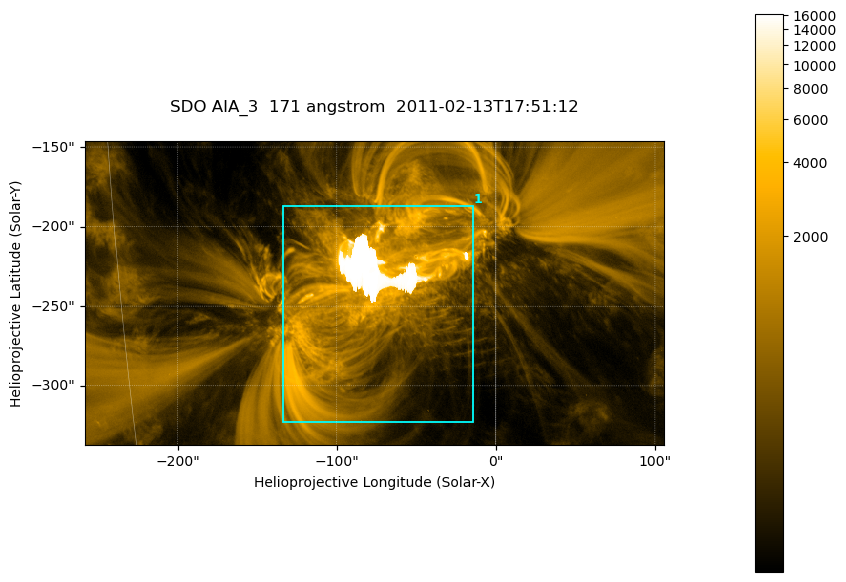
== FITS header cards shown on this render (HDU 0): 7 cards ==
TELESCOP= 'SDO     '           /
INSTRUME= 'AIA_3   '           /
WAVELNTH=                  171 /
WAVEUNIT= 'angstrom'           /
DATE-OBS= '2011-02-13T17:51:12.34' /
CTYPE1  = 'HPLN-TAN'           /
CTYPE2  = 'HPLT-TAN'           /

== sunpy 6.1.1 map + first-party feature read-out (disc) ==
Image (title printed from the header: SDO AIA_3  171 angstrom  2011-02-13T17:51:12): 607 x 318 px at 0.599 arcsec/px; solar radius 972 arcsec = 1622 px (partial field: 2.3% of the solar disc is inside the frame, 100% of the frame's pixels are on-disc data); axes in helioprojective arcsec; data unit not stated in the header (colour bar unlabelled)
Pointing: header CRPIX1/2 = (2056.06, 2043.72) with CRVAL1/2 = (0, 0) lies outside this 607 x 318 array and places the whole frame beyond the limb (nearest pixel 1.39 R_sun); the SolarSoft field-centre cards XCEN/YCEN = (-76.05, -241.7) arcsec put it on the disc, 1318 arcsec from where CRPIX/CRVAL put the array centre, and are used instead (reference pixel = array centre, CRVAL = XCEN/YCEN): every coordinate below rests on XCEN/YCEN
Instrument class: DISC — disc imager (sunpy class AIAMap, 171 A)
Bright regions (active regions / flare kernels): reference = the on-disc median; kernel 5 px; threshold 5 sigma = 1665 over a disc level ~333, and >= 1.15x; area >= 193 px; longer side >= 4 px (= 2.4 arcsec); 1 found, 1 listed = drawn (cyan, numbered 1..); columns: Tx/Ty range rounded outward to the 2 arcsec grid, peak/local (2 s.f.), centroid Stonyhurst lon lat
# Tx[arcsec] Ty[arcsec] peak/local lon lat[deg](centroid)
1 -134..-14 -324..-186 49 -5 -21